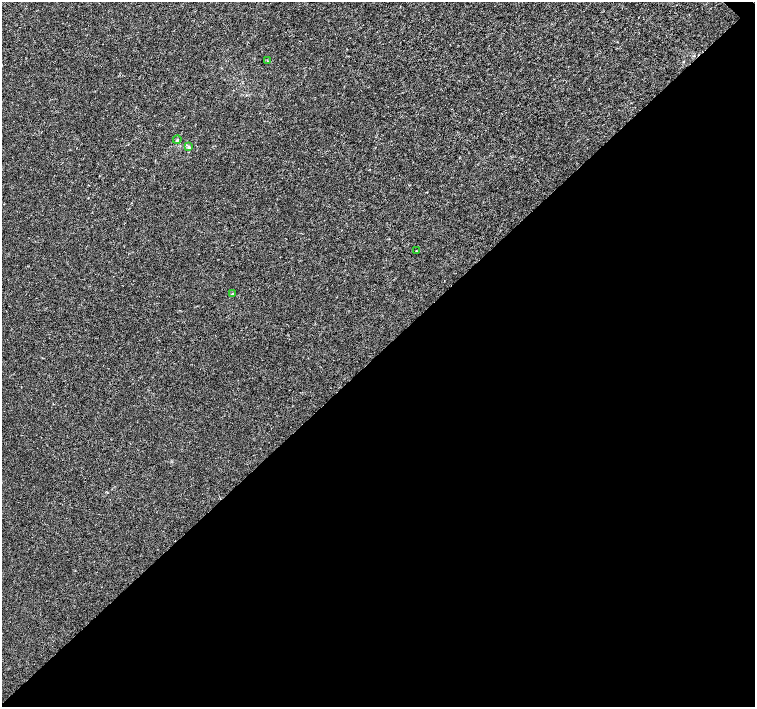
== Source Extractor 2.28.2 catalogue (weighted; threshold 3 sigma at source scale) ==
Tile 15 of 4 x 4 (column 3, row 4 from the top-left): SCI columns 3016-4521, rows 222-1631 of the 6026 x 6016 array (HDU 1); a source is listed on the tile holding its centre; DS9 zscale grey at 2 x 2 block average (1 PNG px = mean of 2 x 2 image px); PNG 757 x 709 px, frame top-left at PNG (2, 2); each listed source drawn as its Kron ellipse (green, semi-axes under 4 px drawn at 4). Shown black and unused: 50% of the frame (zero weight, under 3 of 4 exposures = <1% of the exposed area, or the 3 px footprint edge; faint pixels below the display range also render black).
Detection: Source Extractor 2.28.2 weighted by HDU 2 'WHT'; one run over the whole footprint, this tile lists its part. Background -4.64e-05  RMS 0.0017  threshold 0.00754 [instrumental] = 3 sigma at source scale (4.5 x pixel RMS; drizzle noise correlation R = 1.50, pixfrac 1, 0.0396/0.0396 arcsec/px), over >= 5 px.
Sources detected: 5; all 5 listed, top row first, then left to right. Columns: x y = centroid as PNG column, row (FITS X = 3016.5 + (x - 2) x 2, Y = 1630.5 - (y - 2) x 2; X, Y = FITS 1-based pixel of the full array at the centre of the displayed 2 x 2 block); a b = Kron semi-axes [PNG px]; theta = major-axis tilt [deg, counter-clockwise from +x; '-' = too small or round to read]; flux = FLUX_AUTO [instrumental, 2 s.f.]
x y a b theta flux
268 61 3 2 - 0.19
177 140 4 2 - 0.38
188 147 3 2 - 0.4
416 251 2 2 - 0.15
232 294 3 2 - 0.25